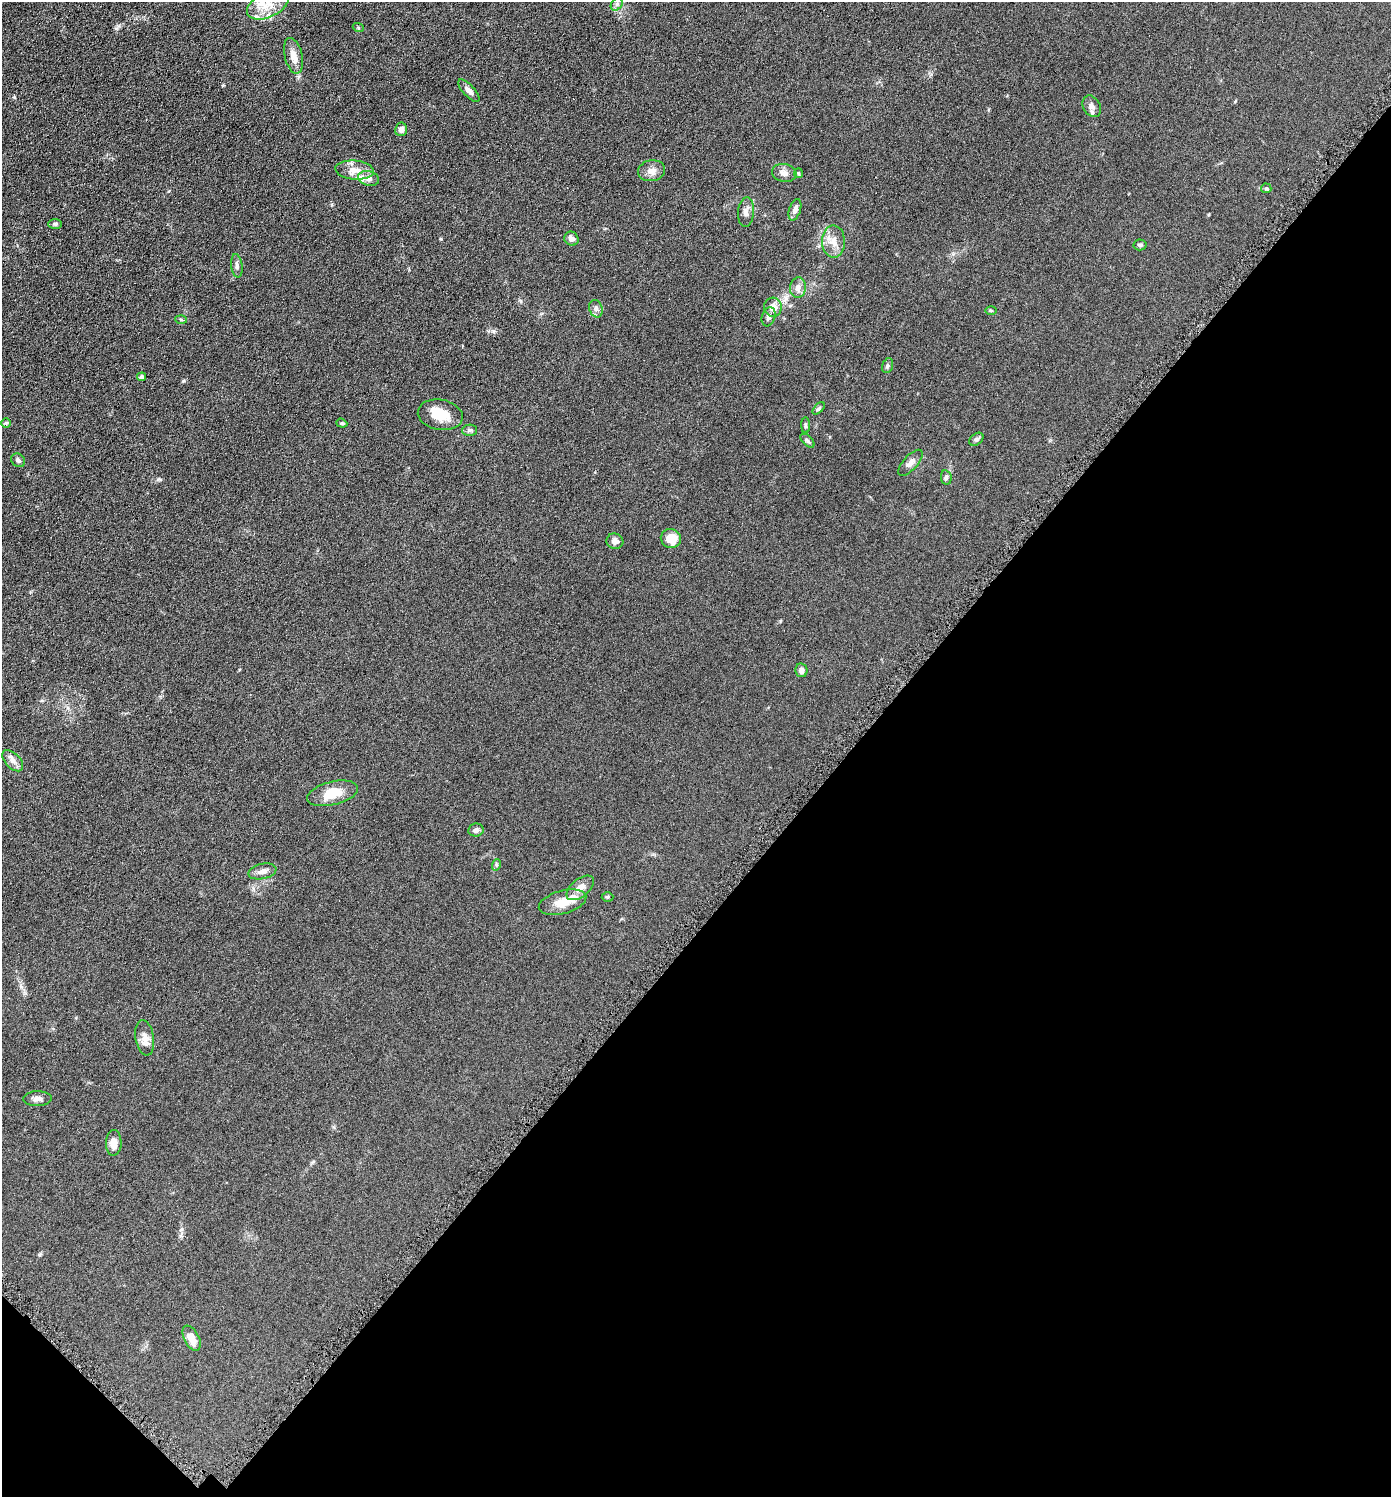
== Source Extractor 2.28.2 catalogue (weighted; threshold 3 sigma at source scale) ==
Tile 15 of 4 x 4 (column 3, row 4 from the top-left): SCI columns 2930-4318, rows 9-1503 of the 6001 x 5999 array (HDU 1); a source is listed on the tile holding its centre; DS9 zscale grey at full resolution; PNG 1393 x 1499 px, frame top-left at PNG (2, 2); each listed source drawn as its Kron ellipse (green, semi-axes under 4 px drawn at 4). Shown black and unused: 40% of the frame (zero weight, under 4 of 8 exposures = <1% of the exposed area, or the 3 px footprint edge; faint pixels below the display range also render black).
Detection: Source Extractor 2.28.2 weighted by HDU 2 'WHT'; one run over the whole footprint, this tile lists its part. Background 0.0905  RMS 0.0079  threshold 0.0324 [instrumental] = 3 sigma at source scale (4.09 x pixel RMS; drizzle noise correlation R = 1.36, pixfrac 0.8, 0.05/0.05 arcsec/px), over >= 5 px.
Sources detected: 59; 1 inside a brighter object's white glare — neither listed nor drawn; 4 inside a brighter listed object's ellipse — not listed separately; the other 54 listed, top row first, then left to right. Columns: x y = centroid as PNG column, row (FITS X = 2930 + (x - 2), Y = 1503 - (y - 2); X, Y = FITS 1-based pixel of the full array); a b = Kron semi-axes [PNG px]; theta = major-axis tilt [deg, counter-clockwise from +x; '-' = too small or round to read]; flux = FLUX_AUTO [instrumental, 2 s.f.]
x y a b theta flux
617 4 7 5 48 1.9
268 5 22 12 25 13
358 27 5 3 - 0.67
293 56 18 9 -77 6.6
469 91 14 5 -47 3
1092 106 11 8 -60 3.2
401 129 7 6 - 2.8
355 170 19 9 -5 8.1
651 171 13 10 11 4.9
784 173 12 9 -11 3.7
798 173 5 4 - 0.81
369 178 11 7 -15 3.4
1266 188 5 5 - 0.87
795 210 11 5 72 3.5
746 212 15 8 86 3.9
55 224 7 5 0 1.2
571 239 7 6 - 3.2
833 241 16 11 -89 7.3
1140 245 6 5 - 1.5
237 266 12 5 -83 2.2
798 288 10 8 83 4.1
773 307 9 9 - 6.1
596 309 9 6 -74 2.4
991 310 5 3 - 0.82
769 317 10 6 71 2.2
181 320 6 4 -4 0.85
887 366 8 5 71 1.4
142 377 4 4 - 1.7
819 408 7 4 45 1.1
440 415 22 15 -10 14
6 423 5 5 - 0.86
342 423 5 4 - 0.97
806 425 8 4 -89 1.2
469 430 7 5 1 1.4
976 439 8 5 39 1.4
807 441 8 5 -45 1.4
18 460 7 6 - 1.9
910 463 16 7 48 4.1
946 477 7 5 -78 1.5
671 538 10 9 - 11
615 541 8 7 - 3
801 670 7 6 - 2.9
13 761 13 7 -46 4
333 793 26 11 14 14
476 830 8 6 8 2.4
496 865 6 4 72 0.84
262 871 14 7 12 4
580 888 16 9 40 5.4
607 897 6 5 - 0.93
563 902 24 11 16 11
145 1038 18 9 -81 5.6
37 1099 14 7 2 3.1
114 1143 13 8 88 6.5
192 1338 13 7 -64 7.6
Isophote crosses this tile's border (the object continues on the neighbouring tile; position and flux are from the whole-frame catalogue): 1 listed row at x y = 268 5
Unlisted compact peaks at least as high as the median listed source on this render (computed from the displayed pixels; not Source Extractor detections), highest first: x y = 441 239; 183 381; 493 331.